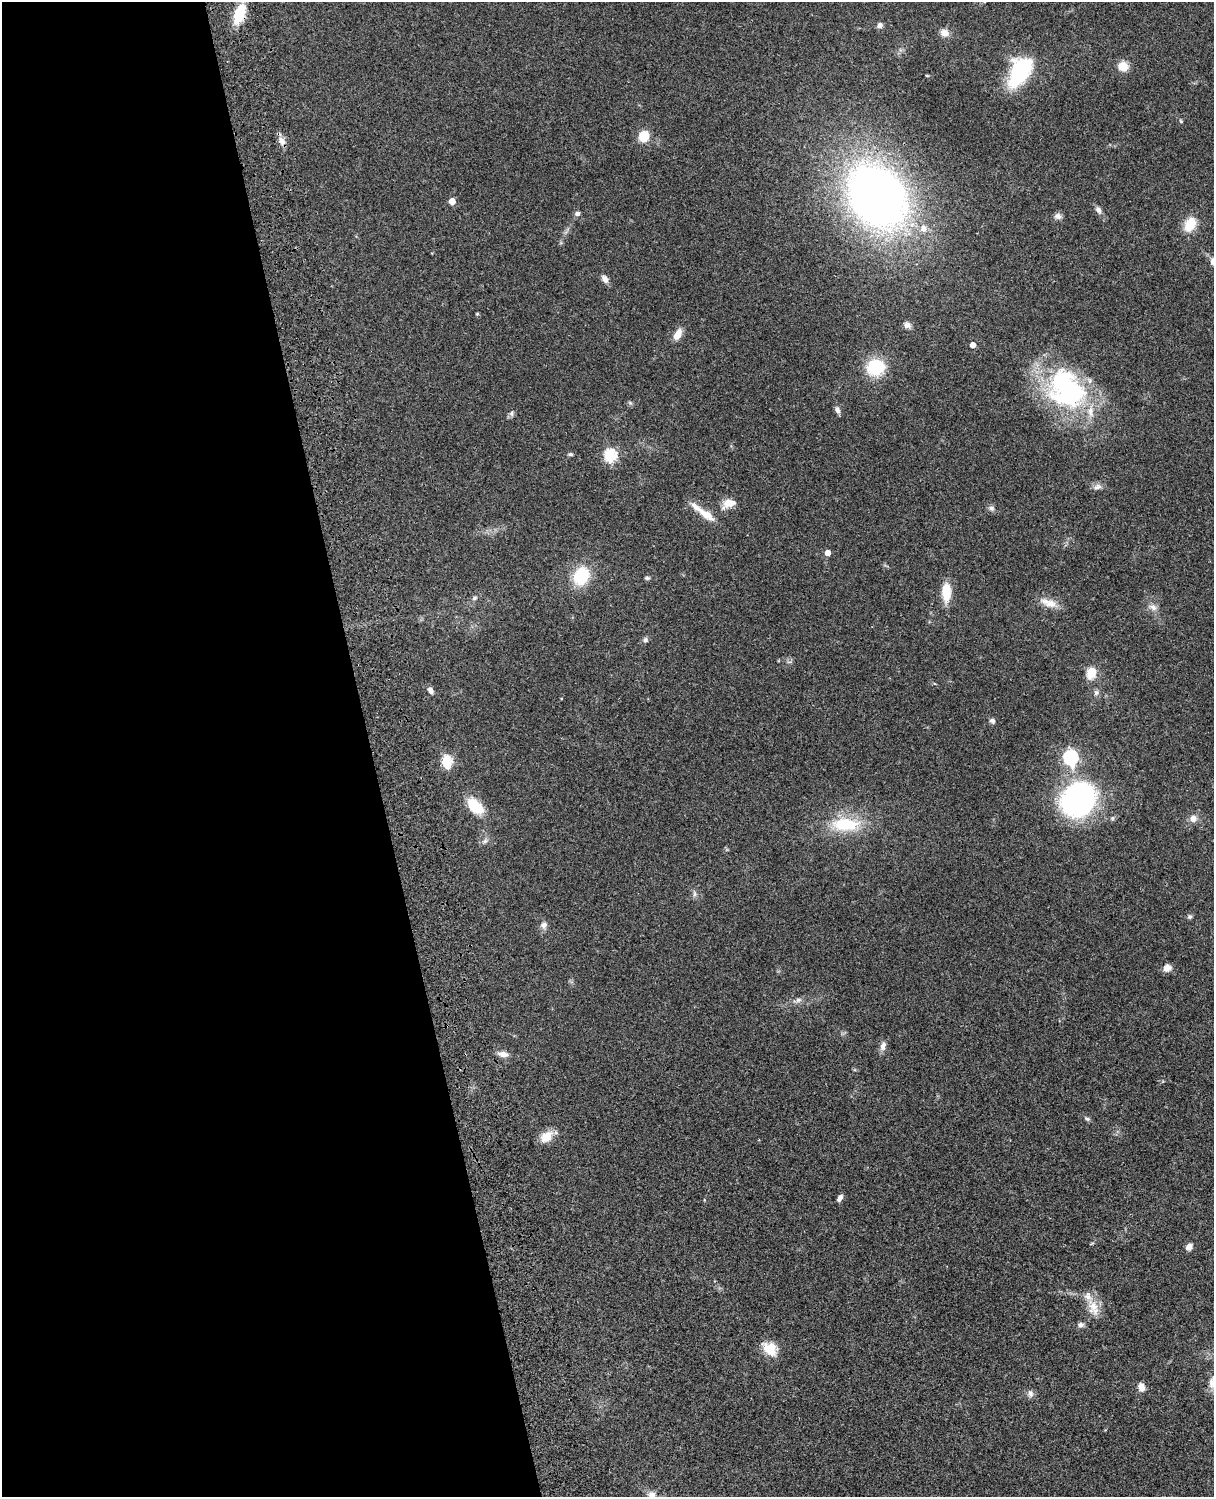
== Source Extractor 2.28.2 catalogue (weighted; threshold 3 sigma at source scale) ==
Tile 5 of 4 x 3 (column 1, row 2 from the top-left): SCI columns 121-1332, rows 1772-3266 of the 5085 x 4925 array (HDU 1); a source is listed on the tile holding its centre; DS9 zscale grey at full resolution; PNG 1216 x 1499 px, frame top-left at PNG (2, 2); no overlay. Shown black and unused: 31% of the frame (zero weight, under 3 of 4 exposures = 6% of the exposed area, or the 3 px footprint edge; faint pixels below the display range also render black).
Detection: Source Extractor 2.28.2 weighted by HDU 2 'WHT'; one run over the whole footprint, this tile lists its part. Background 0.0895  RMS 0.0062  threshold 0.0278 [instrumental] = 3 sigma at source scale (4.5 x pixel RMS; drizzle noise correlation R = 1.50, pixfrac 1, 0.05/0.05 arcsec/px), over >= 5 px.
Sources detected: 71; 2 inside a brighter object's white glare — not listed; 2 inside a brighter listed object's ellipse — not listed separately; the other 67 listed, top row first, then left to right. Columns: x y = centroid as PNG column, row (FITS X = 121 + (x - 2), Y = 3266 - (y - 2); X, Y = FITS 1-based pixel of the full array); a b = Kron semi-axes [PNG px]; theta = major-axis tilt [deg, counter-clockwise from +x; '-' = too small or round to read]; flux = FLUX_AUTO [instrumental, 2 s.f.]
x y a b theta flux
239 14 17 9 69 23
880 25 7 6 - 2.2
944 33 10 8 -14 4.7
1123 66 9 9 - 9.1
1019 74 32 20 57 47
927 76 5 3 - 0.49
644 136 11 9 73 13
282 141 13 8 -57 3.8
877 196 45 37 -50 490
452 201 5 5 - 7.7
1098 210 9 7 -63 2.2
577 213 7 6 - 1.8
1058 216 10 8 -1 2.4
1190 224 17 12 65 12
923 228 10 8 90 3.9
1213 261 10 6 -89 2.3
605 279 10 6 -57 3.1
477 314 4 4 - 0.72
907 325 9 8 - 2.6
678 334 14 7 59 5.5
973 345 5 4 - 4
875 367 19 17 13 27
1067 390 50 40 -28 100
837 410 8 6 -63 2.4
511 413 8 6 89 1.5
570 454 7 4 -10 1
610 455 6 6 - 70
1098 487 12 7 17 2.7
729 503 20 11 21 6.7
991 508 8 6 -25 1.8
704 513 33 7 -36 11
827 553 5 5 - 4.6
581 576 18 14 60 28
647 578 7 4 -1 1
946 592 22 10 -90 12
474 598 7 5 34 1.3
1048 603 26 9 -19 7.1
1153 607 11 7 -29 2.9
645 640 7 6 - 1.7
1091 673 11 9 75 9.9
430 690 8 5 -60 2.5
1096 693 8 6 73 1.7
992 720 7 6 - 1.8
1071 758 7 6 - 130
447 761 6 5 - 46
1078 799 26 24 46 160
475 806 18 10 -44 20
1193 818 10 9 - 3.6
845 824 35 16 0 29
485 841 6 6 - 1.5
694 894 9 4 -82 1.4
1190 917 6 5 - 1.2
544 925 11 8 71 2.8
1167 968 9 8 - 3.7
798 1000 8 6 13 1.9
883 1046 12 7 77 3.1
503 1054 12 7 -8 3.8
1087 1119 8 5 -21 1.2
546 1137 17 11 39 8.1
840 1198 8 5 57 2.4
1189 1247 7 6 - 3.9
1093 1306 26 12 -68 9.3
1081 1325 8 6 19 2
770 1349 20 14 -40 11
1141 1387 10 7 -74 4
1030 1393 10 7 -81 2.4
652 1494 10 8 -8 2.8
Overlapping masked pixels (flux is a lower limit): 1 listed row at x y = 239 14
Isophote crosses this tile's border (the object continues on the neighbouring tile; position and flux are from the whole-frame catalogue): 1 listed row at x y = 1213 261